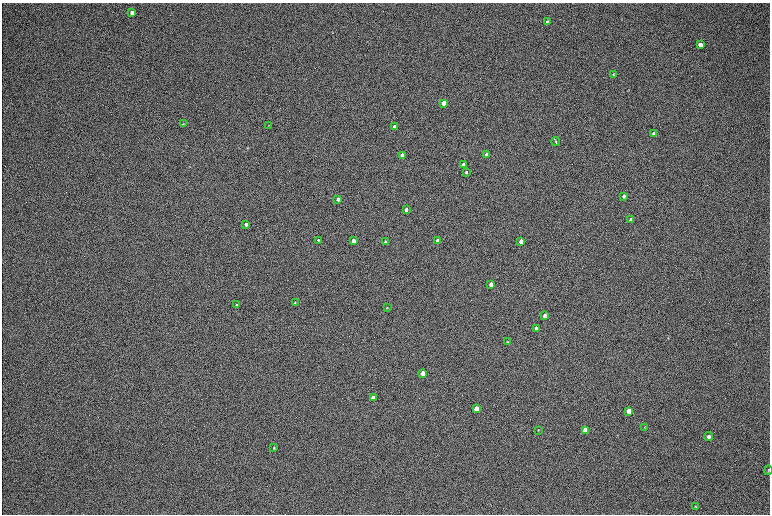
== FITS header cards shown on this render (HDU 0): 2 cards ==
NAXIS1  =                 1536 / length of data axis 1
NAXIS2  =                 1024 / length of data axis 2

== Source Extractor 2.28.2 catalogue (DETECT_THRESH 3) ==
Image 1536 x 1024 px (HDU 0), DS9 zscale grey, zoomed out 1/2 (1 PNG px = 2 x 2 image px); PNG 772 x 516 px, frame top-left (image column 1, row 1023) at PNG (2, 3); each listed source drawn as its Kron ellipse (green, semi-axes under 4 px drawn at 4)
Background 168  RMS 20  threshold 60.2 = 3 sigma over >= 5 px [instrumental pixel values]
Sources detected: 42; all 42 listed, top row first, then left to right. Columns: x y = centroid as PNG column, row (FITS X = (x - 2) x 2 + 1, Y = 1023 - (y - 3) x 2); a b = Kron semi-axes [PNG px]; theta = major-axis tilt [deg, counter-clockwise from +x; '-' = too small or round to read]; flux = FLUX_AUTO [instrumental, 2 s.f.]
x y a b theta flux
132 13 4 3 - 20000
547 21 4 3 - 4800
700 45 4 4 - 21000
613 74 3 3 - 3200
443 103 3 3 - 52000
183 124 4 3 - 2900
269 125 3 2 - 1700
394 127 3 3 - 26000
654 134 4 3 - 29000
556 142 4 2 - 6900
486 154 3 3 - 14000
402 155 3 3 - 43000
463 165 3 3 - 30000
466 172 4 3 - 5800
624 196 4 3 - 9000
338 199 3 3 - 22000
406 210 3 3 - 15000
631 220 3 3 - 23000
246 224 3 3 - 19000
318 240 3 2 - 3100
353 241 3 3 - 44000
437 241 3 3 - 33000
521 241 3 3 - 39000
385 242 4 3 - 4000
491 284 3 3 - 39000
295 303 3 3 - 2800
236 305 3 3 - 3800
387 307 3 3 - 2500
545 316 3 3 - 18000
536 328 4 3 - 5700
508 342 3 3 - 2100
423 373 3 3 - 110000
373 398 3 3 - 68000
476 409 4 3 - 160000
629 411 4 3 - 100000
644 427 4 3 - 3000
539 430 4 3 - 2800
585 430 4 3 - 80000
709 436 4 4 - 11000
274 448 4 3 - 3300
768 470 5 3 - 4100
695 507 4 3 - 3600